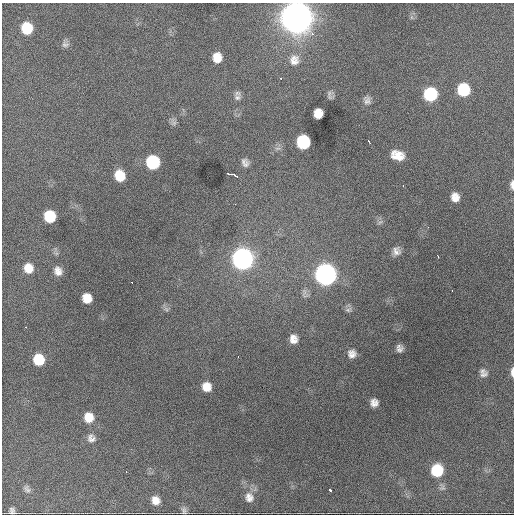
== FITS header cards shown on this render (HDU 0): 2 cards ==
NAXIS1  =                  512 / Axis length
NAXIS2  =                  512 / Axis length

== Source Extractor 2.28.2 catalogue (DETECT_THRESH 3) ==
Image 512 x 512 px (HDU 0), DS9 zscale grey, 1 PNG px = 1 image px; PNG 516 x 516 px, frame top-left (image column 1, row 512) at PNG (2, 3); no overlay
Background 2390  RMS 45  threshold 135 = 3 sigma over >= 5 px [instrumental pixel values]
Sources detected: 62; all 62 listed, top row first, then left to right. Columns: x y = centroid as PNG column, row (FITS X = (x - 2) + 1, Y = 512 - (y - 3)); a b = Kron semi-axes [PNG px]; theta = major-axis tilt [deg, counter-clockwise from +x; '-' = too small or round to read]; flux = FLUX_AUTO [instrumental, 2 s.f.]
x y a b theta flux
296 17 14 13 - 7.2e+06
27 28 10 9 - 1.0e+05
65 44 10 8 -21 1.1e+04
217 57 10 8 89 3.9e+04
294 60 15 14 - 3.4e+04
280 78 3 3 - 4.0e+03
463 90 11 10 - 1.4e+05
430 94 11 10 - 2.0e+05
330 95 10 6 -72 9.6e+03
237 97 10 9 - 1.3e+04
367 100 11 9 -71 1.4e+04
317 111 7 4 25 1.7e+04
318 115 9 5 22 2.6e+04
174 123 7 6 - 8.0e+03
303 142 10 9 - 2.0e+05
369 142 4 2 - 6.3e+03
278 148 9 4 0 8.0e+03
397 155 13 9 -16 4.2e+04
153 162 10 9 - 2.1e+05
245 163 10 8 -66 1.5e+04
230 174 8 3 -7 1.0e+04
120 175 10 8 -75 6.4e+04
235 176 4 2 - 6.0e+03
403 185 3 2 - 4.9e+03
512 185 11 4 90 1.3e+04
455 197 9 8 - 2.6e+04
235 204 3 2 - 2.7e+03
50 216 10 9 - 1.1e+05
380 222 8 5 43 6.9e+03
428 227 2 2 - 4.8e+03
396 251 10 9 - 1.8e+04
438 257 3 2 - 4.7e+03
242 259 11 11 - 1.7e+06
28 268 10 9 - 3.8e+04
58 271 10 8 -71 2.2e+04
325 274 11 11 - 1.9e+06
131 282 2 2 - 3.3e+03
452 290 3 2 - 3.8e+03
87 298 9 8 - 4.1e+04
166 309 8 5 -45 7.4e+03
348 310 10 6 21 9.2e+03
26 327 2 2 - 9.6e+03
293 339 9 8 - 2.3e+04
399 348 7 6 - 1.3e+04
352 354 10 10 - 2.0e+04
238 356 3 2 - 3.2e+03
39 360 9 8 - 8.7e+04
482 371 10 7 29 1.0e+04
512 372 10 3 -90 1.4e+04
484 374 13 6 29 1.2e+04
206 387 9 9 - 3.5e+04
374 403 7 7 - 1.8e+04
89 417 11 10 - 4.3e+04
91 438 11 10 - 1.8e+04
437 470 10 10 - 1.3e+05
126 472 3 2 - 2.9e+03
27 489 11 7 -54 1.1e+04
330 489 3 3 - 3.1e+04
249 497 14 12 -74 2.8e+04
155 500 9 8 - 2.6e+04
184 510 11 6 -84 9.3e+03
12 511 7 6 - 9.8e+03
At the frame edge (FLAGS 8, measured only in part): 4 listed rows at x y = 296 17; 512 185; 512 372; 12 511